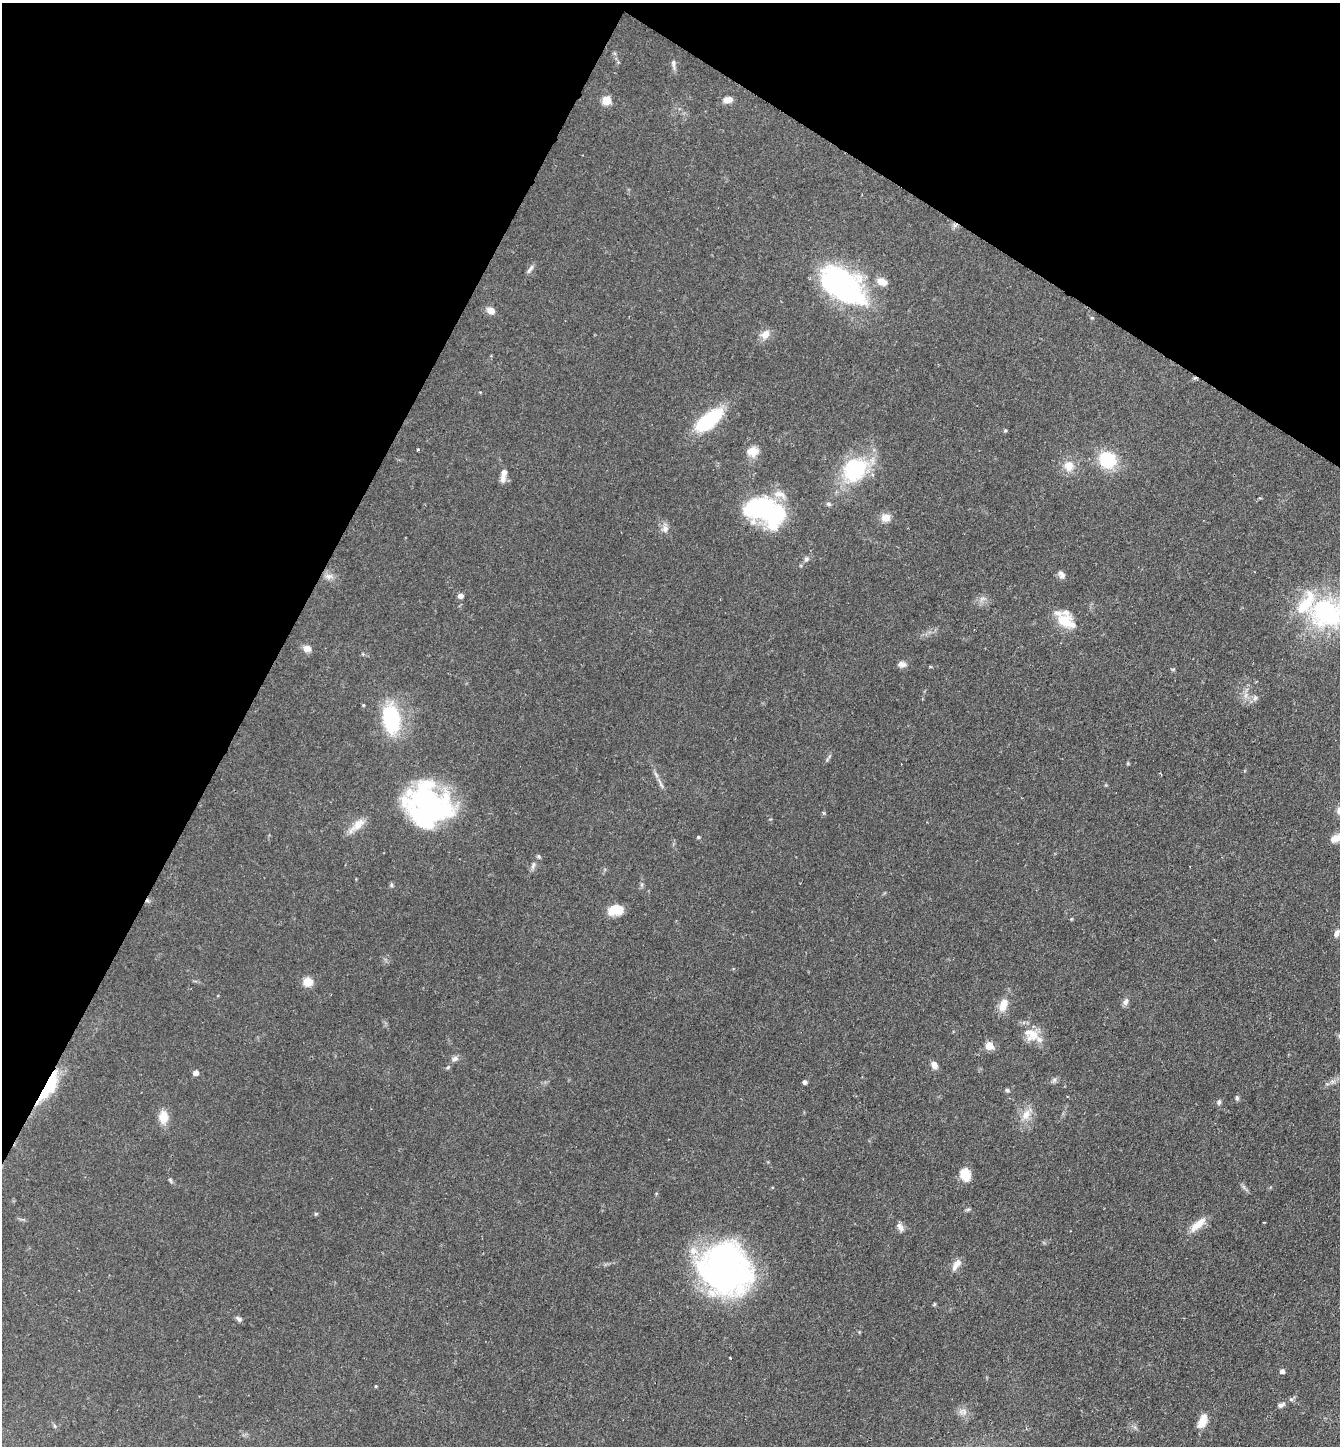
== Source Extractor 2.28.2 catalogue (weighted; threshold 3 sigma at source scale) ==
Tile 2 of 4 x 4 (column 2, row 1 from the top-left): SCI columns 1486-2823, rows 4333-5776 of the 5783 x 5776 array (HDU 1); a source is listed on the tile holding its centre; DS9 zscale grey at full resolution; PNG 1342 x 1448 px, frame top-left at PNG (2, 3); no overlay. Shown black and unused: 28% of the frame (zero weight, under 2 of 3 exposures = <1% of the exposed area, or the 3 px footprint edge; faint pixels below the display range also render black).
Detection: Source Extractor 2.28.2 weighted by HDU 2 'WHT'; one run over the whole footprint, this tile lists its part. Background 0.0527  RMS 0.005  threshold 0.0226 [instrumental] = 3 sigma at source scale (4.5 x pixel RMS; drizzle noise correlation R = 1.50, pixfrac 1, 0.05/0.05 arcsec/px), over >= 5 px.
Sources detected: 86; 2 inside a brighter object's white glare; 2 cosmic-ray / hot-pixel residue — not listed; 6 inside a brighter listed object's ellipse — not listed separately; the other 76 listed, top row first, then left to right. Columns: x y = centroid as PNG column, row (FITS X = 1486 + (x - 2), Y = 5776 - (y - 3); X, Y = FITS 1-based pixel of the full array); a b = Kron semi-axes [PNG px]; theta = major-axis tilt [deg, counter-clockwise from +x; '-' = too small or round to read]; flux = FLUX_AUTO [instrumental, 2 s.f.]
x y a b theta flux
673 64 15 6 -85 1.9
606 100 5 5 - 19
728 100 9 7 7 4.2
530 269 14 5 57 1.7
882 282 14 8 -18 4.7
842 285 52 30 -36 97
491 311 9 7 -28 3.6
1092 318 5 3 - 0.51
765 334 14 10 45 4.3
709 420 35 14 38 32
1005 430 5 4 - 0.61
418 449 4 4 - 0.5
753 451 15 13 9 5.4
1107 460 16 14 -28 26
1069 466 13 12 - 6.7
855 469 31 26 46 38
503 475 17 6 79 3.9
828 504 6 6 - 1.1
763 510 49 24 -14 59
886 518 11 9 1 4.5
665 528 11 8 77 2.8
806 559 8 6 59 1.4
1061 574 10 7 -53 2.2
329 576 12 7 -11 2.8
461 596 6 5 - 2.1
1326 613 45 39 -17 69
1066 621 27 16 -30 12
307 648 11 8 -15 3.1
902 664 12 8 -4 2.5
1255 698 7 7 - 1.6
363 705 4 4 - 0.52
391 719 21 12 -82 51
1128 763 4 4 - 0.52
660 784 20 4 -66 2.3
428 806 48 43 -33 100
823 813 6 4 -88 0.65
357 825 27 9 41 6.2
698 837 4 3 - 0.78
1337 838 19 8 17 6
533 865 9 5 64 1.5
391 885 6 5 - 0.84
616 910 17 12 10 8
1071 919 4 4 - 0.45
1337 933 9 6 61 2.3
308 982 9 9 - 6.8
1126 1002 11 6 66 1.9
1003 1005 15 9 65 7.1
1033 1034 21 14 51 8.2
989 1046 5 5 - 15
455 1059 9 7 16 1.9
934 1065 9 7 -59 2.9
448 1067 7 4 36 0.83
196 1073 4 4 - 4.1
1054 1080 7 6 - 1.2
1332 1081 7 4 -19 1.1
805 1082 4 4 - 1.6
49 1087 40 11 59 29
1007 1090 6 5 - 0.81
1237 1098 8 5 -81 0.97
1219 1102 6 5 - 1.3
1026 1115 16 10 59 5.7
163 1117 15 10 -88 7
965 1174 13 10 -72 8.9
170 1180 7 4 -60 0.84
316 1214 6 4 0 0.62
1198 1224 26 9 41 6.7
900 1227 12 7 -60 2.4
956 1265 16 7 55 3.9
726 1269 53 45 -69 160
239 1319 8 5 -48 1.5
1282 1371 5 4 - 2.3
376 1386 4 3 - 0.51
1281 1405 9 5 28 1.6
963 1412 13 9 -3 3.1
1202 1421 14 8 68 7.6
55 1426 6 4 -87 0.66
Overlapping masked pixels (flux is a lower limit): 1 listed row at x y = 49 1087
Isophote crosses this tile's border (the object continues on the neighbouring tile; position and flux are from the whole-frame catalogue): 2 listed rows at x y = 1326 613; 1337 838